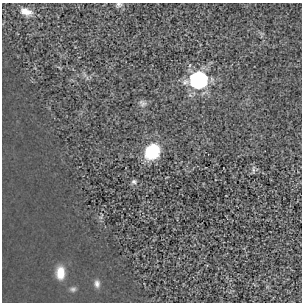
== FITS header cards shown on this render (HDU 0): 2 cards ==
NAXIS1  =                  300
NAXIS2  =                  300

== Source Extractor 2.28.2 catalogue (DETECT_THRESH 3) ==
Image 300 x 300 px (HDU 0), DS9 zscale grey, 1 PNG px = 1 image px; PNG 304 x 304 px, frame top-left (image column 1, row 300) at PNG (2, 3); no overlay
Background 1.26e-05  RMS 2.5e-04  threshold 7.39e-04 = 3 sigma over >= 5 px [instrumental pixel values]
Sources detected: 10; all 10 listed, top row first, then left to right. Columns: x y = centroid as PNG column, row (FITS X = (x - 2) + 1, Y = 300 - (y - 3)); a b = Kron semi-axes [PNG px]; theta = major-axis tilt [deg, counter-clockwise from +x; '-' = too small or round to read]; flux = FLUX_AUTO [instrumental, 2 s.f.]
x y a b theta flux
119 4 8 6 -11 0.041
26 11 15 8 -16 0.13
198 80 9 9 - 3.4
142 103 11 6 -47 0.047
152 152 12 10 53 0.8
253 170 8 3 -85 0.028
134 182 7 6 - 0.035
60 273 15 9 89 0.2
97 284 10 6 -83 0.054
73 289 6 6 - 0.032
At the frame edge (FLAGS 8, measured only in part): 1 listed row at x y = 119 4